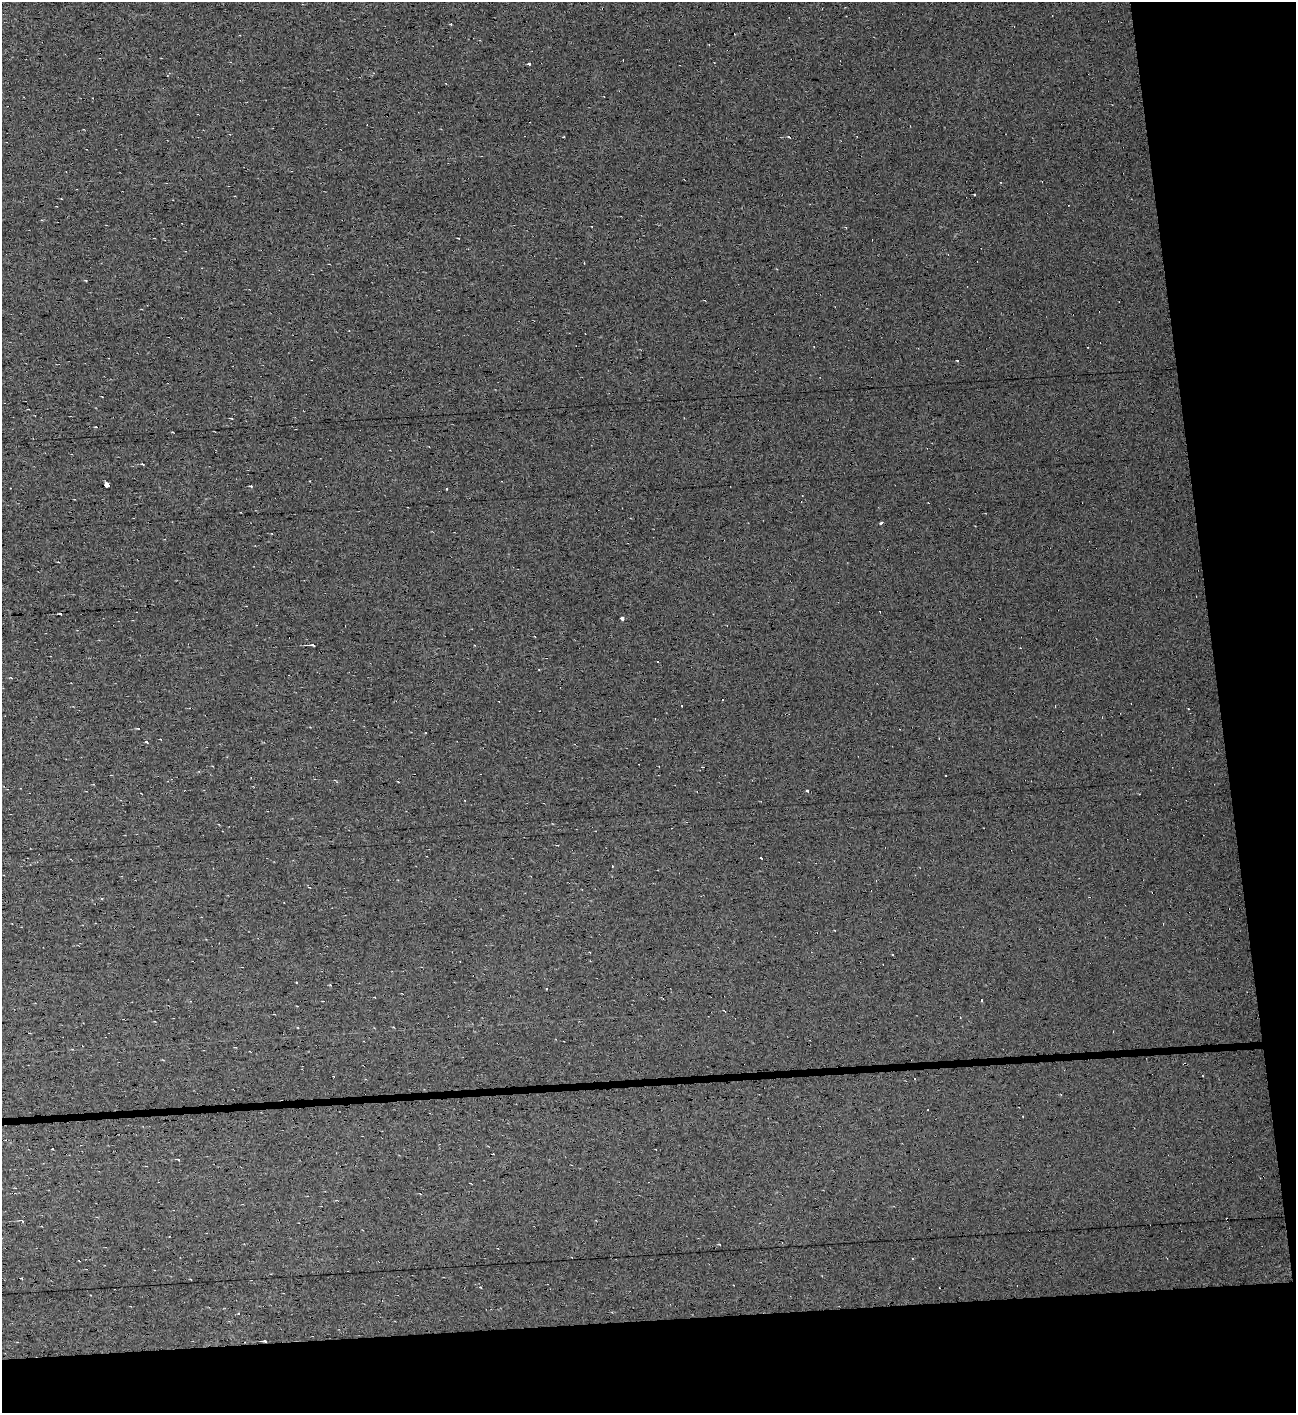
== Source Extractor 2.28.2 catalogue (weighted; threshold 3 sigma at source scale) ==
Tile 6 of 2 x 3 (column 2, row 3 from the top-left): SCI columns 1295-2588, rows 35-1445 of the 2588 x 4278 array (HDU 1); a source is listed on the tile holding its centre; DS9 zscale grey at full resolution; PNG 1298 x 1415 px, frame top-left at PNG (2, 2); no overlay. Shown black and unused: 13% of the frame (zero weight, under 7 of 13 exposures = <1% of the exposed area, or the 3 px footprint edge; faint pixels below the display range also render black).
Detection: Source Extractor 2.28.2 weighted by HDU 2 'WHT'; one run over the whole footprint, this tile lists its part. Background 0.0135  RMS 0.0068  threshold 0.0279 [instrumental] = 3 sigma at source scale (4.09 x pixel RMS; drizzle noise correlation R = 1.36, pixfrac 0.8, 0.0396/0.0396 arcsec/px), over >= 5 px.
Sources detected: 50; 22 cosmic-ray / hot-pixel residue — not listed; the other 28 listed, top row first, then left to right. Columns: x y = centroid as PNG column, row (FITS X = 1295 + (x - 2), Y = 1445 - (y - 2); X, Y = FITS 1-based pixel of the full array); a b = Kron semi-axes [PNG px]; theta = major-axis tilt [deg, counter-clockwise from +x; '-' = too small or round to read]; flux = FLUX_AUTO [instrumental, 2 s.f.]
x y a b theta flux
451 24 3 3 - 0.52
529 64 3 3 - 9.4
789 137 4 3 - 0.69
974 194 2 2 - 0.52
584 263 3 2 - 0.44
231 418 3 2 - 0.64
142 464 4 2 - 0.43
106 485 5 3 - 25
251 486 4 3 - 0.78
446 489 3 3 - 0.84
881 523 3 3 - 4.7
61 614 3 3 - 1.3
622 618 3 3 - 4.7
312 645 8 3 -3 1.5
11 678 4 2 - 0.46
138 728 4 2 - 0.51
146 742 4 3 - 0.64
576 744 3 2 - 0.8
807 791 3 3 - 1.6
761 857 3 3 - 2.3
612 866 3 2 - 0.4
309 887 4 2 - 0.44
981 1000 3 2 - 0.68
178 1159 3 3 - 1.7
22 1221 4 3 - 1.2
719 1244 4 2 - 0.39
239 1313 3 2 - 0.52
264 1341 4 2 - 1.1
Overlapping masked pixels (flux is a lower limit): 3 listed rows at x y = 106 485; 576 744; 264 1341